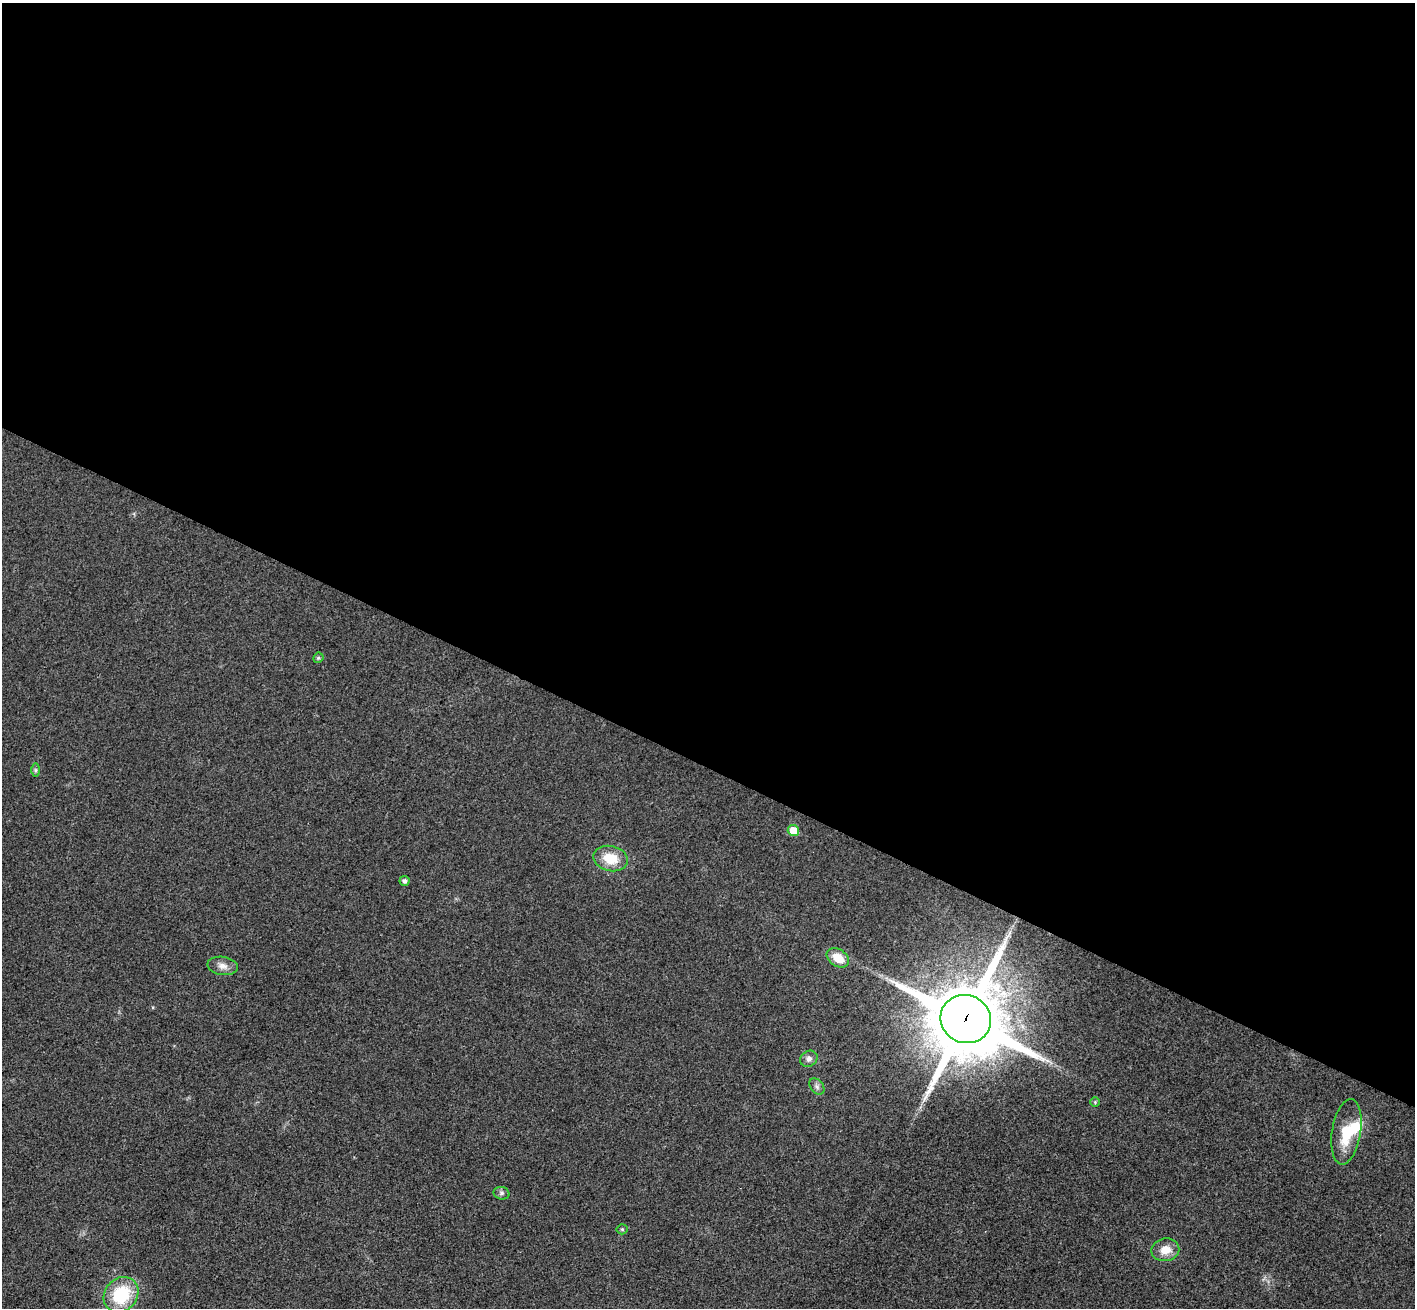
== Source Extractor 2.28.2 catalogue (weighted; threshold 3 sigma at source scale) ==
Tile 3 of 4 x 4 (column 3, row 1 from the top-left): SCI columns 2859-4271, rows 4247-5552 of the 5714 x 5748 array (HDU 1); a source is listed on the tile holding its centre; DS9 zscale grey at full resolution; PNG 1417 x 1310 px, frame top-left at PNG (2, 3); each listed source drawn as its Kron ellipse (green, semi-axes under 4 px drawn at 4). Shown black and unused: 59% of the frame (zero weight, under 3 of 4 exposures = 6% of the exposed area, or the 3 px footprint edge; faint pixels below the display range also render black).
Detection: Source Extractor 2.28.2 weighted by HDU 2 'WHT'; one run over the whole footprint, this tile lists its part. Background 0.0363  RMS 0.0067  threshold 0.03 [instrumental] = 3 sigma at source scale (4.5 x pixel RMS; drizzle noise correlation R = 1.50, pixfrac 1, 0.05/0.05 arcsec/px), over >= 5 px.
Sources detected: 17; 1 inside a brighter object's white glare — neither listed nor drawn; the other 16 listed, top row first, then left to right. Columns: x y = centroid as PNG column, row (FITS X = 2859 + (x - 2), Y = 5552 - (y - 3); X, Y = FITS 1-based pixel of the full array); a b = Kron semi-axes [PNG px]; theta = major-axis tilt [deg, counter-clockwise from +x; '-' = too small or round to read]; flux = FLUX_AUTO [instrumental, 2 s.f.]
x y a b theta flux
318 658 5 5 - 1.1
35 770 7 4 90 1.1
793 831 6 5 - 12
610 858 17 12 -12 16
405 881 5 5 - 2.1
838 958 12 8 -34 12
223 966 15 9 -9 4.7
966 1019 25 24 - 7200
809 1059 9 7 31 2.6
817 1086 9 6 -50 2.1
1095 1102 5 5 - 0.87
1346 1132 33 14 81 20
501 1193 8 6 -14 1.7
622 1229 5 5 - 0.89
1165 1250 14 11 9 8.8
121 1295 19 16 48 35
Overlapping masked pixels (flux is a lower limit): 1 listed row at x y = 966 1019